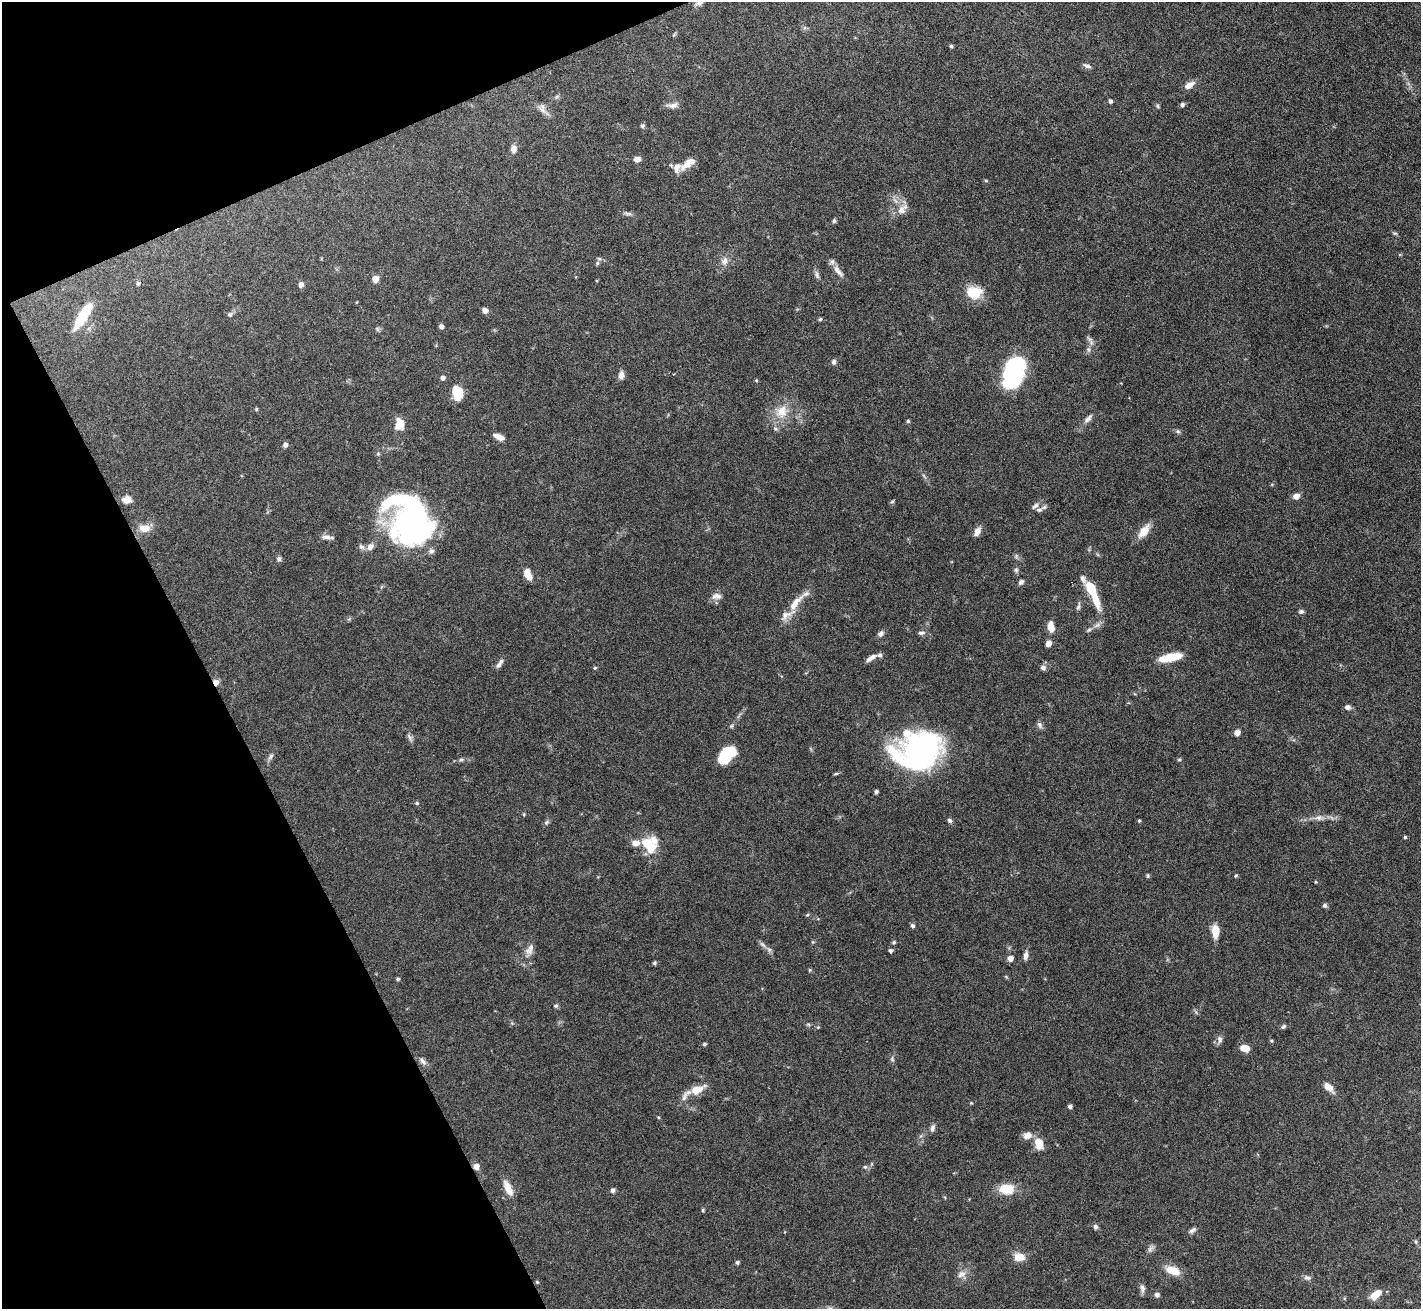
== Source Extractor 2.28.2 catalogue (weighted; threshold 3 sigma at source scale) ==
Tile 5 of 4 x 4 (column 1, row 2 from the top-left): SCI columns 1-1419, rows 2766-4072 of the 5676 x 5665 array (HDU 1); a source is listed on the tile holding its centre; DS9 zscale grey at full resolution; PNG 1423 x 1311 px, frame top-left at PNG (2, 2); no overlay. Shown black and unused: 21% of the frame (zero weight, under 5 of 10 exposures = <1% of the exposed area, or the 3 px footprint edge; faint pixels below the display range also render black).
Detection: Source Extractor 2.28.2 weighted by HDU 2 'WHT'; one run over the whole footprint, this tile lists its part. Background 0.0674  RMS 0.0024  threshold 0.00968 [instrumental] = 3 sigma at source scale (4.09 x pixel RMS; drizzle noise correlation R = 1.36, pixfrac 0.8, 0.05/0.05 arcsec/px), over >= 5 px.
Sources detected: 180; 1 too faint to see at this stretch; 5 inside a brighter object's white glare — not listed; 16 inside a brighter listed object's ellipse — not listed separately; the other 158 listed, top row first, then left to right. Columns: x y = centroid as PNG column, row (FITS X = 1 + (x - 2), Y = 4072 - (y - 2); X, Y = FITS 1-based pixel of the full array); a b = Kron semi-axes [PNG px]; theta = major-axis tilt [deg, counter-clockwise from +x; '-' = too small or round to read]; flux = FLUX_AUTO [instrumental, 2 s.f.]
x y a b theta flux
700 2 12 6 40 1.3
805 28 7 4 -18 0.37
674 34 8 3 45 0.25
951 46 4 4 - 0.39
1087 66 11 5 -21 0.67
1189 85 13 7 32 1.6
557 96 7 4 20 0.35
1110 101 4 4 - 0.61
1182 104 5 4 - 0.66
673 105 15 7 6 1.2
1158 106 6 4 -50 0.31
542 110 23 5 -40 1.3
642 126 6 5 - 0.45
513 149 8 7 - 1.2
637 159 8 7 - 1
686 165 21 9 26 2.3
986 181 6 3 -20 0.23
901 210 13 11 72 2
628 213 11 4 -5 0.59
834 221 6 5 - 0.37
1395 233 6 4 -1 0.29
1400 254 5 3 - 0.2
599 259 7 5 -21 0.42
724 261 12 9 76 1.5
838 271 21 7 -53 1.5
817 275 11 5 -74 0.67
375 279 5 5 - 2.1
138 283 5 5 - 0.42
301 284 5 5 - 1.2
974 292 19 14 0 4.9
485 310 6 5 - 0.99
230 314 8 6 30 0.57
83 316 27 8 57 8.3
820 319 5 5 - 0.32
441 326 5 4 - 0.82
377 329 6 5 - 0.39
1089 339 12 5 -45 0.69
1088 349 8 5 -84 0.61
834 362 6 5 - 0.57
1015 372 32 18 86 22
674 374 2 2 - 0.22
621 375 10 6 85 1.2
443 378 5 5 - 0.71
756 380 4 4 - 0.25
457 393 14 9 -80 5.4
256 409 5 4 - 0.27
782 412 19 16 61 4.3
1088 419 16 6 49 1.1
908 421 4 4 - 0.34
399 424 14 11 83 2.7
1178 431 6 5 - 0.4
497 436 8 6 -32 1.3
285 445 6 6 - 0.68
378 454 5 5 - 0.32
1296 496 7 6 - 1.3
127 499 10 7 6 2.2
892 502 6 4 60 0.34
390 503 56 18 12 13
1035 506 11 6 40 0.77
413 516 48 22 39 38
144 528 10 8 1 3.1
977 531 11 6 65 1.3
1144 531 20 9 53 2.8
327 537 16 5 -5 0.95
361 547 8 7 - 0.7
370 547 10 7 52 1.2
431 551 7 7 - 0.79
279 559 6 5 - 0.56
1016 570 8 5 -89 0.48
528 574 12 7 -64 2.9
1021 582 7 6 - 0.65
1092 591 31 8 -66 8.7
716 596 14 8 4 1.3
796 601 14 8 42 1.9
1078 606 12 4 76 0.58
1301 611 6 5 - 0.54
786 615 19 10 33 2
1051 627 11 6 -80 2.5
1089 630 6 5 - 0.42
921 633 9 5 9 0.64
881 634 8 6 41 0.79
1048 643 6 5 - 1.3
1171 657 22 7 12 5.9
871 658 15 5 32 1.2
498 665 9 6 49 0.81
595 668 5 4 - 0.26
1043 668 7 7 - 0.74
216 682 8 7 - 1.1
1348 707 7 6 - 0.8
1040 725 10 6 -59 0.66
731 726 6 5 - 0.34
1237 733 6 6 - 1.1
410 737 14 5 -57 0.7
922 750 40 36 -45 50
727 755 19 11 49 8.7
271 756 12 5 60 0.73
1179 759 5 4 - 0.31
461 760 6 4 1 0.38
836 774 7 3 9 0.28
876 792 4 4 - 0.61
417 803 5 4 - 0.33
524 814 4 4 - 0.23
1319 818 13 7 3 1.2
949 820 7 5 -55 0.54
1139 820 4 3 - 0.29
546 822 7 6 - 0.44
1405 837 4 4 - 0.31
646 842 15 11 8 3.5
1148 875 6 4 -89 0.3
1236 876 5 4 - 0.25
1325 905 6 5 - 0.48
912 925 5 5 - 0.52
1215 931 12 7 -89 3.4
894 942 5 5 - 0.31
763 944 11 5 -44 0.79
530 949 16 9 65 1.6
890 950 4 4 - 0.57
1026 956 10 5 80 0.98
1010 958 6 5 - 1.3
654 963 5 5 - 0.32
810 970 6 4 89 0.23
398 979 4 4 - 0.37
556 1006 6 5 - 0.4
808 1024 6 4 -19 0.33
818 1027 5 4 - 0.25
1283 1027 7 5 32 0.45
1220 1039 9 6 -84 0.85
704 1044 4 4 - 0.38
1244 1048 8 6 -13 3
892 1059 9 5 -74 0.48
422 1061 13 6 -47 0.94
1328 1087 14 7 -45 1.8
697 1090 23 11 24 3
971 1103 4 4 - 0.18
1070 1106 4 4 - 0.6
658 1117 5 3 - 0.21
932 1128 11 5 70 0.68
1027 1135 10 7 23 1.8
1039 1143 10 7 -73 4
476 1166 7 7 - 1.1
865 1167 6 5 - 0.39
508 1188 20 8 -63 2.5
1006 1189 18 11 -2 4.6
613 1190 6 5 - 0.64
703 1210 5 4 - 0.26
1095 1227 7 5 -74 0.56
1192 1230 10 5 31 0.66
1416 1242 6 4 -72 0.31
1150 1249 8 4 54 0.63
1019 1257 13 9 -7 2.5
737 1262 5 4 - 0.47
1172 1270 14 8 -19 3.8
961 1274 13 9 31 1.4
1307 1278 9 7 -20 0.75
537 1282 5 3 - 0.23
1142 1288 12 6 -83 0.8
1375 1294 15 7 39 2.7
1157 1295 5 5 - 0.79
Overlapping masked pixels (flux is a lower limit): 2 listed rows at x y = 216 682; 476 1166
Isophote crosses this tile's border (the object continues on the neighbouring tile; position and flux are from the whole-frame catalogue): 1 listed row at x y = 700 2